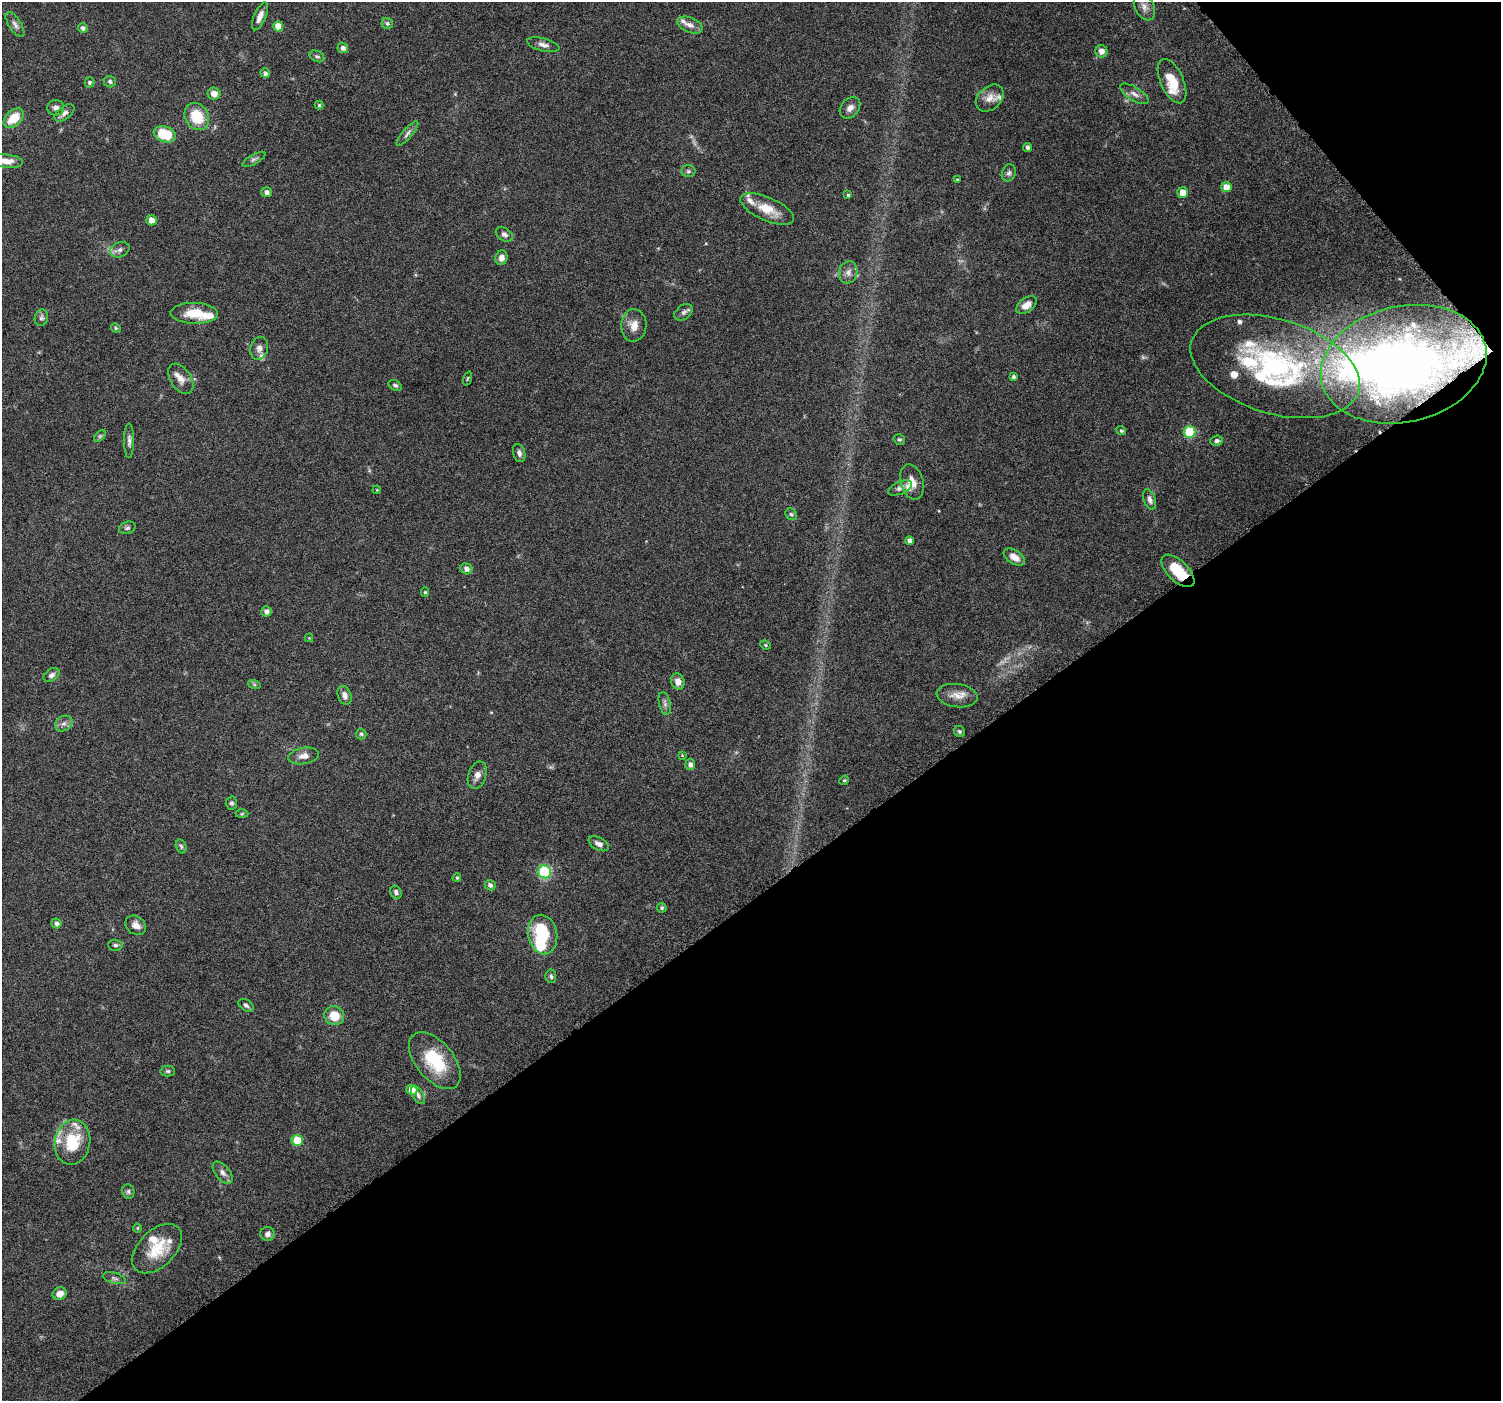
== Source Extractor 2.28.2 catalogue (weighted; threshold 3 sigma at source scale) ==
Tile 12 of 4 x 4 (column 4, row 3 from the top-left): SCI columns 4510-6008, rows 1618-3016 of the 6018 x 5967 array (HDU 1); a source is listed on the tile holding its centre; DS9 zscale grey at full resolution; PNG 1503 x 1403 px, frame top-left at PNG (2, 2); each listed source drawn as its Kron ellipse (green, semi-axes under 4 px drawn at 4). Shown black and unused: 38% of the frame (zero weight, under 6 of 12 exposures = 1% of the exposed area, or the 3 px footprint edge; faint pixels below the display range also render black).
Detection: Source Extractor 2.28.2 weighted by HDU 2 'WHT'; one run over the whole footprint, this tile lists its part. Background 0.0622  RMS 0.0027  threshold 0.011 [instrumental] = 3 sigma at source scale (4.09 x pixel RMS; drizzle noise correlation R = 1.36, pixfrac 0.8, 0.0396/0.0396 arcsec/px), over >= 5 px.
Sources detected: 146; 3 too faint to see at this stretch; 3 inside a brighter object's white glare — neither listed nor drawn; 21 inside a brighter listed object's ellipse — not listed separately; the other 119 listed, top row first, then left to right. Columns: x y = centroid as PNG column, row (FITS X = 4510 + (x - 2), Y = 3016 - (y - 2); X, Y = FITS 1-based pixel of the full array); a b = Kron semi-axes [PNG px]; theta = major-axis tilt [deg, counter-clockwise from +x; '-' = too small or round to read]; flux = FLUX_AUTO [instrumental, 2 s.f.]
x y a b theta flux
1144 7 14 9 -62 1.6
260 16 15 6 67 1.8
387 23 6 5 - 0.46
15 24 14 6 -57 1
690 25 13 7 -22 1.5
278 26 5 5 - 3.2
83 28 5 5 - 0.77
543 45 16 6 -14 1.3
343 48 5 5 - 0.93
1101 51 6 6 - 1.6
317 56 8 5 -26 0.53
265 73 5 4 - 0.78
1172 81 24 11 -65 5.9
89 82 5 5 - 0.49
110 82 6 5 - 0.56
214 94 6 6 - 1.8
1134 94 16 6 -32 1.4
990 98 16 11 43 2.4
319 105 4 4 - 0.31
56 108 8 7 - 1.2
850 108 12 8 49 1.5
64 113 11 6 38 1
197 117 14 11 -58 7.1
14 118 12 7 43 5.6
165 134 11 8 -19 8.5
407 134 15 5 49 0.95
1027 147 4 4 - 0.67
254 159 13 4 29 0.7
6 161 17 6 -6 2.5
688 171 7 6 - 0.58
1009 173 9 6 69 0.72
957 179 3 3 - 0.24
1226 187 5 5 - 2.5
266 192 5 5 - 1.2
1183 192 5 5 - 2.7
848 195 4 4 - 0.28
767 209 29 11 -24 5.2
152 220 5 5 - 2.2
504 234 9 6 -32 0.93
120 250 10 7 22 0.94
501 258 7 6 - 1.4
848 272 11 9 75 1.5
1026 305 11 7 38 2.2
683 312 10 7 38 0.85
194 313 24 10 -2 6.1
41 318 8 6 74 0.67
634 325 16 12 87 2.6
116 328 5 4 - 0.31
259 348 12 8 75 1.4
1404 364 84 58 13 120
1275 366 87 47 -17 56
1013 377 4 4 - 0.51
468 378 7 3 71 0.3
181 379 17 10 -57 2
395 385 7 5 -30 0.52
1121 430 5 4 - 0.42
1190 432 6 6 - 16
100 436 7 4 44 0.37
899 439 6 5 - 0.4
129 441 17 5 -90 0.97
1217 441 6 5 - 0.67
519 453 9 6 -75 0.84
912 482 18 11 -75 2.5
900 488 13 6 23 0.95
377 490 4 3 - 0.17
1150 499 11 6 -71 0.98
791 514 6 5 - 0.5
127 528 8 6 20 0.65
910 541 4 4 - 1.4
1014 557 12 7 -34 2.2
466 569 6 5 - 1.2
1178 571 20 10 -44 7.6
425 592 5 4 - 0.37
266 611 5 5 - 1.2
309 638 4 4 - 0.19
765 645 5 4 - 0.34
52 675 9 6 35 0.79
678 682 8 6 -72 1.6
254 684 6 4 -19 0.37
344 695 10 6 -68 1.4
957 696 20 11 -8 2.8
665 703 12 5 -77 0.85
64 724 9 7 34 1.1
959 731 6 5 - 0.43
361 734 5 5 - 0.42
682 755 4 3 - 0.2
304 756 15 8 9 1.8
690 764 5 5 - 1
477 775 14 9 71 1.7
844 780 5 4 - 0.28
231 803 6 5 - 0.5
242 814 6 4 2 0.35
599 844 11 6 -28 1.2
181 846 7 5 -72 0.45
544 872 6 6 - 26
457 878 4 3 - 0.31
490 885 5 5 - 0.87
396 892 7 5 -63 0.73
662 908 5 4 - 0.41
56 923 5 4 - 0.76
136 925 11 8 -35 1.8
543 934 20 14 -79 15
115 945 7 5 -3 0.68
551 976 7 5 -82 0.54
246 1005 8 5 -33 0.62
334 1016 10 9 - 4.5
435 1061 33 19 -50 12
168 1071 7 5 -1 0.45
412 1090 6 5 - 3.8
418 1095 10 5 -61 0.83
297 1140 5 5 - 7.3
72 1142 22 17 79 10
223 1173 13 7 -50 1.3
128 1191 7 6 - 0.54
137 1228 4 4 - 0.27
267 1234 7 7 - 1.2
157 1249 30 18 45 7.9
114 1278 12 5 -15 0.75
60 1294 7 6 - 2.1
Overlapping masked pixels (flux is a lower limit): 2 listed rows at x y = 1404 364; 1178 571
Isophote crosses this tile's border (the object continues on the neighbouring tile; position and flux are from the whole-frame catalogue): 1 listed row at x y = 6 161